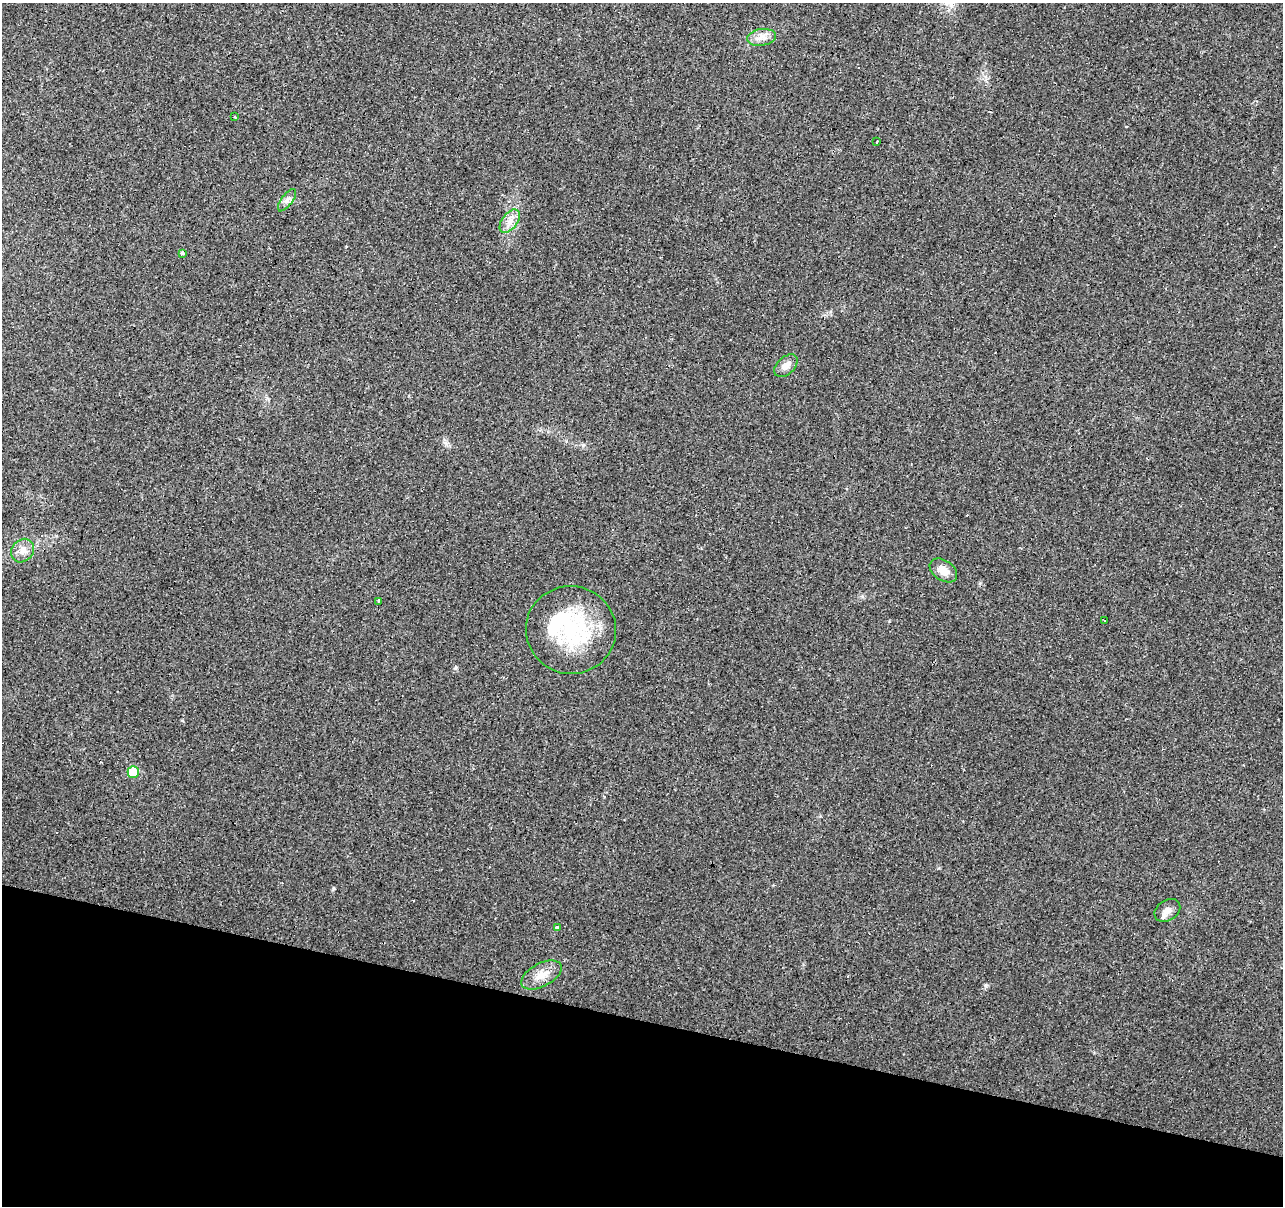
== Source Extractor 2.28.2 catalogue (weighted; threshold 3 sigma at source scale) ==
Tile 15 of 4 x 4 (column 3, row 4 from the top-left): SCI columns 2565-3845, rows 218-1421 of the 5131 x 5314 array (HDU 1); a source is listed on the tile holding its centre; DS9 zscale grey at full resolution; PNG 1285 x 1208 px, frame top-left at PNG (2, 3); each listed source drawn as its Kron ellipse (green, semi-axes under 4 px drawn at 4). Shown black and unused: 15% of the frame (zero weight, under 3 of 4 exposures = <1% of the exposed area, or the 3 px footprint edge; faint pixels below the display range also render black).
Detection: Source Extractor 2.28.2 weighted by HDU 2 'WHT'; one run over the whole footprint, this tile lists its part. Background 0.0431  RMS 0.0042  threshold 0.0188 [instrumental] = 3 sigma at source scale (4.5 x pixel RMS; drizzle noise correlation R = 1.50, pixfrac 1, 0.0396/0.0396 arcsec/px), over >= 5 px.
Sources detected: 26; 1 inside a brighter object's white glare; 8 cosmic-ray / hot-pixel residue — neither listed nor drawn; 1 inside a brighter listed object's ellipse — not listed separately; the other 16 listed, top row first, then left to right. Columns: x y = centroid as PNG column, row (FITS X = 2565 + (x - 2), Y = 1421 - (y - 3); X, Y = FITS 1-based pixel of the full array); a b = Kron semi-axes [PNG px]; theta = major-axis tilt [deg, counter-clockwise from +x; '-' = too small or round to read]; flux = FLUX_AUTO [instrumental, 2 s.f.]
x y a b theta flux
761 37 14 8 9 3.3
235 117 3 3 - 0.96
877 141 3 2 - 0.43
287 200 13 5 53 1.6
510 221 13 7 52 3.3
182 254 3 3 - 38
786 366 14 8 43 3
23 551 12 10 49 3.5
943 570 15 10 -35 4.2
378 601 3 3 - 0.67
1104 621 3 3 - 0.84
571 630 45 44 - 42
133 772 5 5 - 17
1167 910 14 10 33 3.2
557 928 3 3 - 7.1
541 975 22 11 28 5.7
Unlisted compact peaks at least as high as the median listed source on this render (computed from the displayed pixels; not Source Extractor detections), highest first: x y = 986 985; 333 889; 455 668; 583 445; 446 444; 862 596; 889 621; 566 441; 939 868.